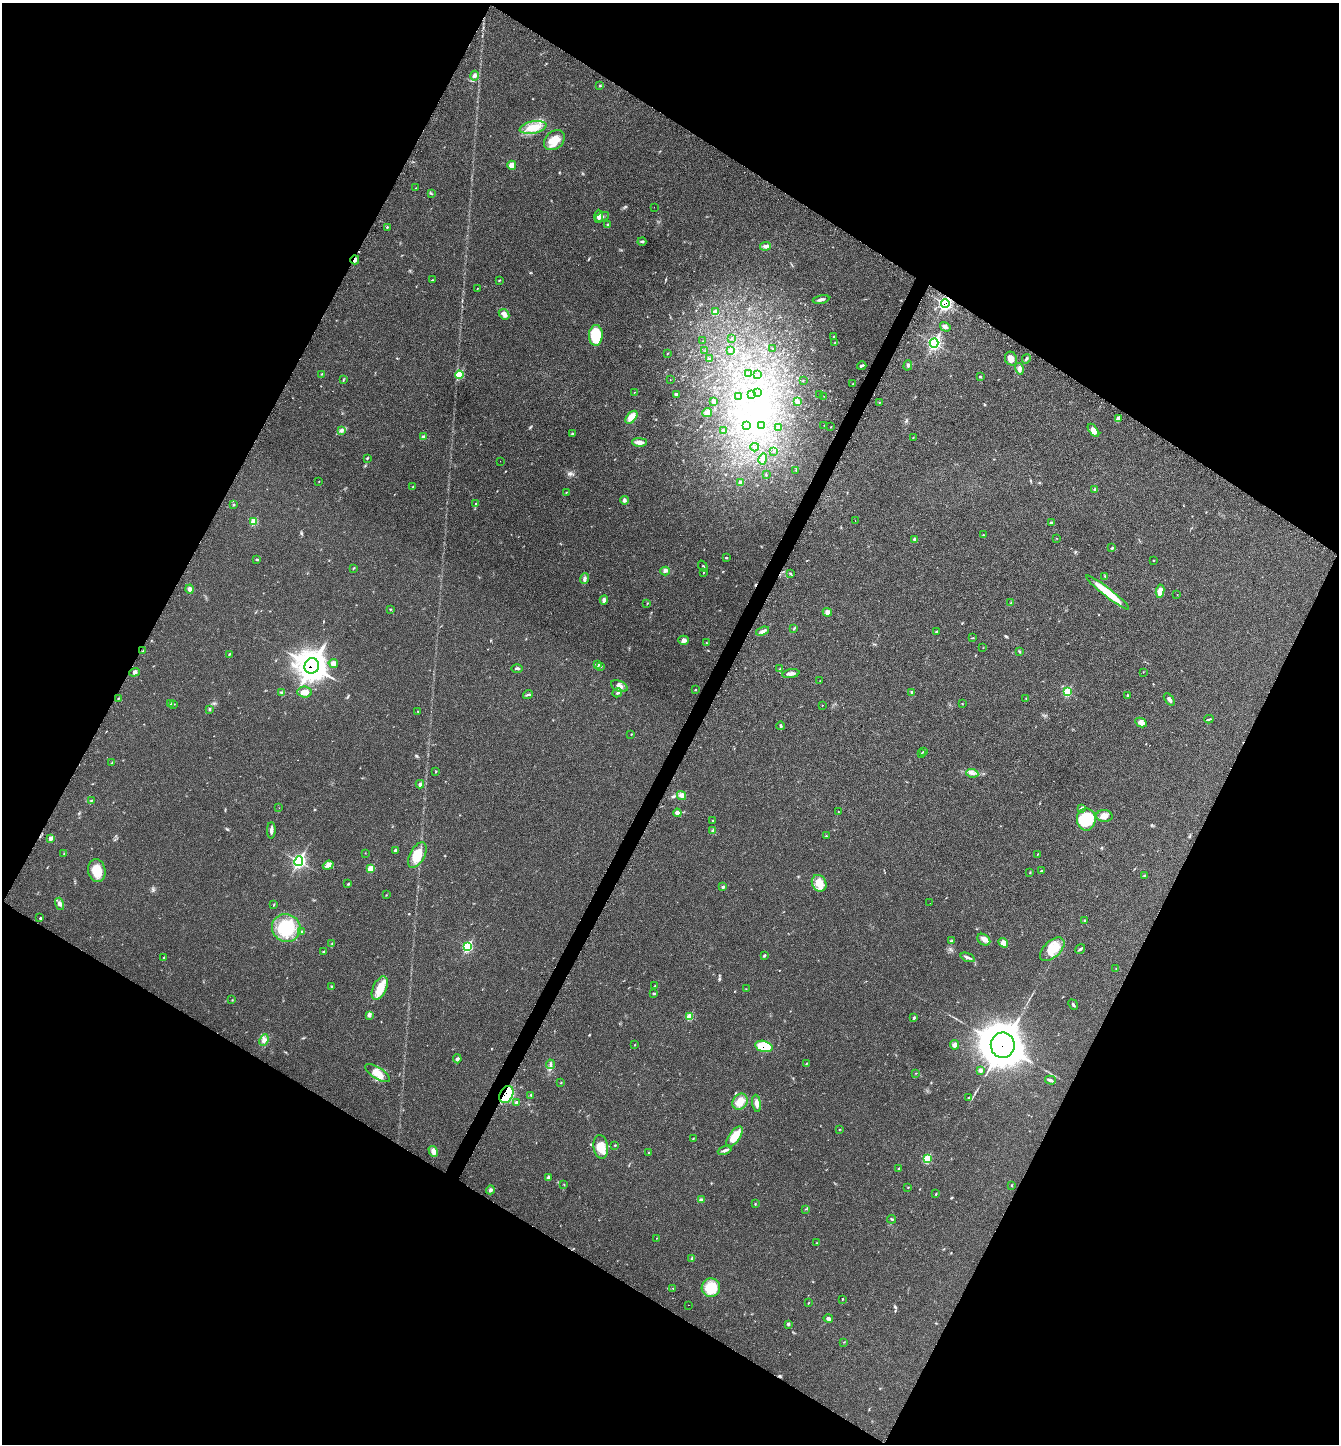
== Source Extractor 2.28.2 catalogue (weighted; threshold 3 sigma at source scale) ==
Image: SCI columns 179-5526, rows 58-5824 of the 5851 x 5844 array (HDU 1 of 3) = the unmasked area's bounding box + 8 px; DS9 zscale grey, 4 x 4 block average (1 PNG px = mean of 4 x 4 image px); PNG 1341 x 1446 px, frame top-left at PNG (2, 3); each listed source drawn as its Kron ellipse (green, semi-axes under 4 px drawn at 4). Shown black and unused: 47% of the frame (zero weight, under 3 of 4 exposures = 3% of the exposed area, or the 3 px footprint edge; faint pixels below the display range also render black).
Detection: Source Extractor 2.28.2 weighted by HDU 2 'WHT'. Background 0.0232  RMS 0.0039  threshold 0.0175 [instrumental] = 3 sigma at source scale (4.5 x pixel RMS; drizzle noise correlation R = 1.50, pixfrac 1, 0.05/0.05 arcsec/px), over >= 5 px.
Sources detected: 283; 2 inside a brighter object's white glare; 5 cosmic-ray / hot-pixel residue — neither listed nor drawn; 2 coinciding with a brighter row at this scale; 4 inside a brighter listed object's ellipse — not listed separately; the other 270 listed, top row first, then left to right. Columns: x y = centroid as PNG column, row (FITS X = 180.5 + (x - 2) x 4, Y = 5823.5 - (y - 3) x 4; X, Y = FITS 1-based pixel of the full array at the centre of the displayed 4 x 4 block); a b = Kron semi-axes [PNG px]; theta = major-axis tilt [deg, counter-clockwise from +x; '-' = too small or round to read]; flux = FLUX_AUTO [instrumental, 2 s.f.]
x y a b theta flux
475 76 5 4 - 6.1
600 86 2 2 - 1.2
533 127 13 6 11 40
554 140 11 8 42 32
512 165 4 4 - 15
416 188 2 2 - 0.59
431 194 3 2 - 1.4
654 207 2 2 - 0.62
598 216 6 3 88 7.8
602 217 7 2 22 5.7
608 225 3 2 - 2.4
387 227 3 2 - 1.5
642 241 4 2 - 2.4
765 246 6 3 10 6.3
355 260 4 3 - 5.5
432 280 3 2 - 1.5
499 280 2 2 - 1.6
477 288 2 2 - 0.71
821 299 8 3 11 6.5
945 303 4 3 - 270
715 312 3 3 - 13
504 314 6 4 -45 8.4
945 327 5 3 - 7
596 335 10 7 88 97
833 336 3 2 - 1.3
731 339 2 2 - 0.93
702 341 2 2 - 0.6
835 343 2 2 - 0.7
934 343 5 4 - 200
773 348 2 2 - 0.78
730 350 3 2 - 2.6
705 351 2 2 - 0.32
667 353 2 2 - 0.85
709 359 2 2 - 1.2
1011 359 7 6 - 16
1026 359 5 2 - 3.6
908 365 5 2 - 3.2
862 366 5 2 - 3.9
1019 369 6 4 -75 7.5
749 373 3 2 - 1.4
322 374 3 2 - 1.6
459 375 4 3 - 39
757 375 2 2 - 0.54
980 377 3 2 - 2.4
343 380 3 2 - 1.3
670 380 2 2 - 0.62
803 381 2 2 - 0.72
853 384 3 2 - 1.4
634 392 2 2 - 0.7
758 392 3 2 - 0.87
676 394 4 3 - 3.7
752 395 2 2 - 0.39
820 395 2 2 - 0.48
738 396 3 2 - 2.4
824 396 2 2 - 0.44
714 402 4 3 - 3.3
797 402 3 2 - 2.3
879 402 2 2 - 0.89
707 412 5 4 - 6.7
631 417 7 4 50 24
1118 419 3 2 - 13
824 425 2 2 - 0.7
746 426 2 2 - 1.1
762 426 4 2 - 3
778 427 3 2 - 2.3
831 427 2 2 - 0.95
723 430 3 2 - 1.9
1093 430 8 4 -53 13
341 431 3 2 - 2.1
572 433 3 2 - 1.6
423 437 4 3 - 4
913 438 2 2 - 0.83
640 442 7 3 -1 10
755 447 4 2 - 2.6
774 451 2 2 - 1.5
367 458 3 2 - 1.8
763 459 5 3 - 9.5
500 461 2 2 - 0.37
796 470 2 2 - 1
766 474 3 2 - 1.1
319 481 2 2 - 0.92
740 482 3 2 - 9.3
413 486 2 2 - 0.97
1095 490 4 3 - 3.3
566 492 2 2 - 0.95
625 500 4 3 - 4.7
475 504 2 2 - 1.5
234 505 3 2 - 1.5
855 520 2 2 - 0.52
254 522 3 3 - 25
1051 523 3 3 - 2.9
983 535 2 2 - 1
1056 538 2 2 - 0.62
915 539 3 3 - 4.3
1112 548 3 2 - 2.2
726 558 3 2 - 1.7
257 559 4 2 - 2
1153 560 2 2 - 1.1
703 566 6 2 -53 1.9
353 568 3 2 - 1.5
665 571 4 3 - 5.4
703 572 3 2 - 1.4
790 573 2 2 - 1.5
1105 576 3 2 - 1.2
584 579 5 3 - 5.2
190 589 4 4 - 6.4
1160 591 7 4 83 17
1108 592 27 4 -38 65
1177 595 2 2 - 0.51
604 600 4 3 - 5.3
1011 603 2 2 - 1.1
647 604 2 2 - 0.87
390 610 2 2 - 0.84
827 612 5 4 - 11
794 629 4 2 - 2.1
763 631 7 3 21 7
936 632 3 2 - 1.6
973 638 2 2 - 1.1
684 640 5 4 - 9.6
706 643 2 2 - 1.2
983 648 2 2 - 0.52
143 651 4 2 - 1.3
1020 652 2 2 - 0.98
229 654 3 2 - 1.6
333 663 5 4 - 8.5
598 665 4 3 - 2.9
312 666 8 7 - 2400
601 667 2 2 - 0.72
517 668 6 2 1 3.9
780 669 4 2 - 2.6
134 672 5 3 - 6.5
1143 672 2 2 - 0.78
791 674 9 3 9 9
820 681 2 2 - 0.5
619 686 9 5 -24 12
695 690 3 2 - 1.3
305 692 7 5 -4 17
912 692 3 3 - 3.6
1067 692 3 3 - 52
282 693 3 2 - 1.9
617 693 5 2 - 2.7
528 695 5 2 - 3.7
1127 695 3 2 - 1.6
119 698 2 2 - 0.83
1026 698 2 2 - 1
1169 699 7 3 -53 6.3
171 704 3 2 - 2.1
174 704 2 2 - 1.4
962 704 2 2 - 0.89
822 705 2 2 - 0.63
210 709 4 2 - 2.7
418 711 2 2 - 1.1
1209 719 4 2 - 2.3
1141 723 6 4 -28 12
781 726 4 2 - 2.5
631 734 2 2 - 0.84
923 752 3 2 - 1.9
921 754 3 2 - 1.4
112 763 3 2 - 1.7
436 772 2 2 - 1.1
972 773 6 2 -7 4.5
420 784 4 3 - 4.9
682 795 5 4 - 8.4
91 800 2 2 - 1.3
279 808 2 2 - 0.41
1082 808 4 2 - 4.3
838 812 2 2 - 0.64
677 813 4 3 - 8.7
1104 816 8 6 -4 15
1086 819 11 9 -88 68
713 820 3 2 - 1.1
271 830 8 2 89 8.6
713 831 4 2 - 2.8
826 836 2 2 - 2.8
51 838 3 2 - 6.9
395 850 3 2 - 3.6
64 853 2 2 - 1.2
365 853 2 2 - 0.55
1037 854 3 2 - 1.1
417 855 14 7 62 45
299 861 5 4 - 240
328 865 5 4 - 7.6
370 869 4 3 - 28
97 870 11 8 -79 44
1042 871 3 2 - 2.1
1030 872 3 2 - 1.4
1144 876 2 2 - 1.3
819 883 8 7 - 27
348 884 3 2 - 1.9
723 887 3 3 - 3.6
386 895 2 2 - 0.59
930 903 2 2 - 0.33
59 904 6 3 -75 6.1
274 904 2 2 - 1.3
40 918 3 2 - 1.5
1084 920 2 2 - 1.4
286 928 14 13 - 110
302 932 3 3 - 3.2
984 940 7 5 -36 11
951 941 3 2 - 2.3
332 943 2 2 - 1.4
1003 943 5 4 - 14
467 947 4 3 - 89
1052 949 15 8 43 47
1080 949 5 2 - 3.3
323 951 3 2 - 1.6
764 956 3 2 - 2
968 957 7 2 -20 5.6
164 958 3 2 - 1.5
1116 968 2 2 - 0.61
654 986 2 2 - 1
331 987 2 2 - 1.1
380 988 12 6 65 32
746 989 2 2 - 0.78
654 993 4 2 - 2.7
232 1000 2 2 - 0.64
1073 1005 5 2 - 3.3
369 1015 2 2 - 1.5
689 1016 3 3 - 27
914 1018 3 2 - 3.2
264 1040 6 3 66 7.3
635 1045 2 2 - 0.99
955 1045 5 4 - 6.3
1003 1045 13 12 - 5400
764 1046 9 5 -13 74
457 1059 4 3 - 4
806 1063 2 2 - 1.6
550 1064 4 2 - 3.3
980 1070 4 3 - 5.2
377 1073 14 5 -32 27
916 1073 2 2 - 0.78
1050 1080 5 3 - 4.8
560 1083 2 2 - 1.2
506 1094 9 6 61 130
531 1095 3 2 - 1.7
969 1097 2 2 - 1
517 1102 4 2 - 3.4
740 1102 8 7 - 22
757 1103 8 4 -82 11
839 1129 2 2 - 0.67
734 1137 12 5 55 46
693 1139 2 2 - 1.2
614 1145 2 2 - 0.87
601 1147 12 7 -82 30
725 1150 7 3 23 6.4
433 1151 5 4 - 11
649 1153 2 2 - 1.8
927 1158 3 3 - 50
899 1169 3 2 - 1.8
548 1177 3 3 - 5.1
564 1184 2 2 - 0.84
1011 1185 2 2 - 1.2
908 1187 2 2 - 1.1
490 1190 4 3 - 4.4
936 1194 3 2 - 1.5
701 1199 4 2 - 2.7
755 1204 3 2 - 1.4
805 1209 2 2 - 0.68
891 1219 4 2 - 2
656 1238 2 2 - 0.52
817 1243 2 2 - 0.94
692 1258 4 2 - 2.6
673 1288 2 2 - 0.8
711 1288 9 9 - 49
842 1299 3 2 - 1.3
808 1303 2 2 - 0.94
688 1305 2 2 - 0.33
828 1319 5 3 - 5.4
788 1324 3 3 - 2.5
844 1342 2 2 - 0.88
Overlapping masked pixels (flux is a lower limit): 6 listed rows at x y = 355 260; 945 303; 312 666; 1003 1045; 764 1046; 506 1094
Diffuse or blended objects may show on this block-average render without a row.